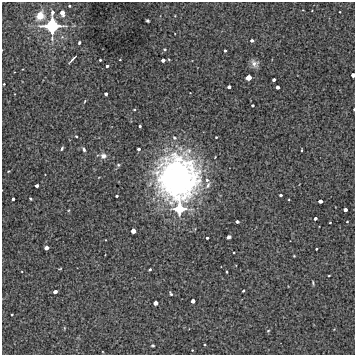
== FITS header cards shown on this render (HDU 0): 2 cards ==
NAXIS1  =                  353 /Length X axis
NAXIS2  =                  353 /Length Y axis

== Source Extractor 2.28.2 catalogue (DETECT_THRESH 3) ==
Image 353 x 353 px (HDU 0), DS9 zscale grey, 1 PNG px = 1 image px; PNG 357 x 357 px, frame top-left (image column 1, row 353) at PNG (2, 2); no overlay
Background 4630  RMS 240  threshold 731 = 3 sigma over >= 5 px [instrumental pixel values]
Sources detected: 73; all 73 listed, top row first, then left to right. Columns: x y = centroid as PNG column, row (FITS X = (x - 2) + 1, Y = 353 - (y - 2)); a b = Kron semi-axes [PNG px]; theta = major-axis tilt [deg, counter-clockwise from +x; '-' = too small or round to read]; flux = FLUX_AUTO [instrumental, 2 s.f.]
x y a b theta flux
69 6 3 3 - 1.9e+04
52 12 7 4 75 4.7e+04
62 13 6 5 - 9.6e+04
40 16 9 8 - 1.8e+05
147 21 3 3 - 2.1e+04
52 26 15 13 -1 9.1e+05
252 40 4 3 - 4.3e+04
79 43 3 2 - 2.4e+04
165 49 4 3 - 1.7e+04
225 51 3 3 - 2.4e+04
72 59 9 2 46 3.6e+04
100 60 3 3 - 2.0e+04
120 60 2 2 - 9.3e+03
163 60 4 3 - 5.6e+04
254 63 10 8 -37 8.0e+04
107 66 3 3 - 3.2e+04
353 75 4 3 - 7.0e+04
248 78 5 4 - 1.3e+05
274 80 3 3 - 4.0e+04
4 84 2 2 - 1.3e+04
229 87 4 3 - 4.1e+04
277 87 4 3 - 5.7e+04
106 94 3 3 - 3.7e+04
85 101 5 3 - 1.3e+04
252 105 3 3 - 2.1e+04
354 109 2 2 - 1.3e+04
140 126 3 3 - 2.2e+04
76 136 3 3 - 1.4e+04
216 137 3 2 - 1.4e+04
174 138 6 4 -48 2.8e+04
62 148 5 3 - 2.4e+04
84 149 6 4 -61 3.1e+04
138 149 3 3 - 3.3e+04
302 150 3 2 - 1.3e+04
103 156 7 7 - 8.1e+04
118 165 5 4 - 2.2e+04
178 178 47 42 -87 4.5e+06
207 180 5 5 - 3.7e+04
208 185 10 6 62 6.3e+04
37 186 4 3 - 4.7e+04
281 195 3 3 - 2.6e+04
117 196 3 3 - 2.4e+04
13 199 3 3 - 3.6e+04
30 199 3 2 - 1.5e+04
320 201 4 3 - 6.8e+04
179 209 11 11 - 4.9e+05
345 210 4 3 - 5.3e+04
315 218 3 3 - 3.9e+04
347 221 3 2 - 1.2e+04
237 222 4 3 - 4.2e+04
330 223 3 2 - 1.2e+04
133 231 4 4 - 1.0e+05
229 237 4 3 - 4.8e+04
207 238 3 3 - 2.4e+04
46 248 4 4 - 8.1e+04
316 249 3 2 - 1.6e+04
234 252 2 2 - 1.2e+04
294 256 3 2 - 1.1e+04
60 269 4 2 - 1.1e+04
150 269 3 3 - 2.3e+04
227 272 3 3 - 1.8e+04
329 276 3 2 - 1.2e+04
313 283 5 2 - 1.9e+04
243 291 3 3 - 1.9e+04
55 292 4 3 - 6.0e+04
171 294 4 3 - 2.4e+04
193 301 4 4 - 7.1e+04
155 303 4 4 - 8.9e+04
12 315 3 2 - 1.3e+04
268 331 4 3 - 1.4e+04
153 345 3 3 - 1.8e+04
205 345 3 2 - 1.4e+04
192 350 3 2 - 1.1e+04
At the frame edge (FLAGS 8, measured only in part): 2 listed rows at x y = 353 75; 354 109